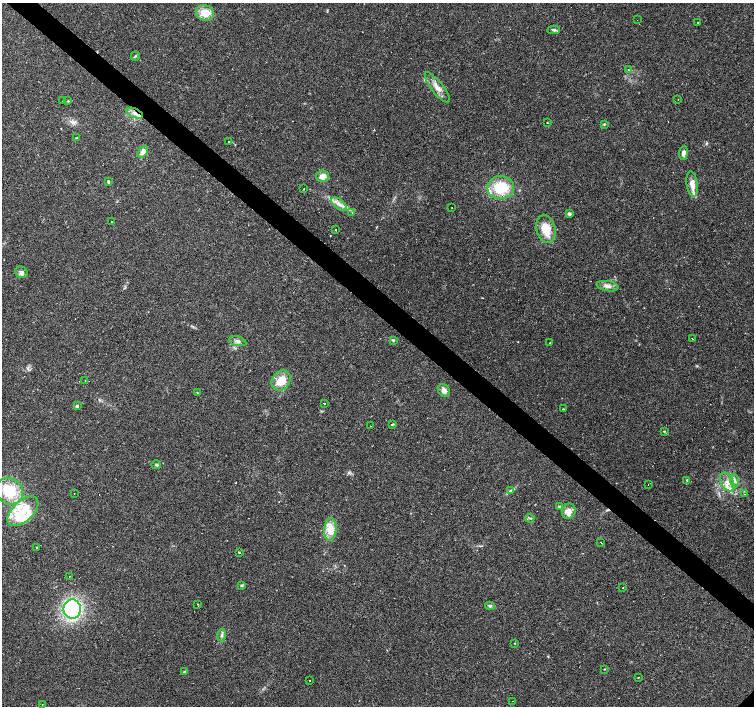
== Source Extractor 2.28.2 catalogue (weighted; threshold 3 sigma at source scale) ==
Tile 11 of 4 x 4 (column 3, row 3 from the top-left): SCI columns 3005-4507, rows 1570-2977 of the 6010 x 6019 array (HDU 1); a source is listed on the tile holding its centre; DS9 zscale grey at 2 x 2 block average (1 PNG px = mean of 2 x 2 image px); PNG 756 x 708 px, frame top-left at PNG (2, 3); each listed source drawn as its Kron ellipse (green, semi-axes under 4 px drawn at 4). Shown black and unused: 4% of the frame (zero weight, under 2 of 3 exposures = <1% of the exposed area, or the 3 px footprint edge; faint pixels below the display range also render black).
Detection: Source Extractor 2.28.2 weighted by HDU 2 'WHT'; one run over the whole footprint, this tile lists its part. Background 0.0808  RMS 0.0051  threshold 0.0229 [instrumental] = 3 sigma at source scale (4.5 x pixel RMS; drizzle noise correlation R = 1.50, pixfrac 1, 0.0396/0.0396 arcsec/px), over >= 5 px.
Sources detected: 105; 16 cosmic-ray / hot-pixel residue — neither listed nor drawn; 13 inside a brighter listed object's ellipse — not listed separately; the other 76 listed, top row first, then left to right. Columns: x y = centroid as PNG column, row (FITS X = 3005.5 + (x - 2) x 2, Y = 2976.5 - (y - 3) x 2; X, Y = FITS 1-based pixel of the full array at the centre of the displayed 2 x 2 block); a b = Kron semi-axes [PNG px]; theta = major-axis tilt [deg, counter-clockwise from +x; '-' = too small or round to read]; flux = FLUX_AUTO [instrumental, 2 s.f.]
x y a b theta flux
205 13 9 7 -23 19
637 20 2 2 - 0.59
698 22 2 2 - 0.59
554 30 6 3 -1 2.4
135 56 4 3 - 1.4
628 70 3 2 - 0.75
437 87 19 6 -51 11
678 99 2 2 - 0.41
63 101 2 2 - 0.61
68 101 3 3 - 0.85
135 113 9 4 -24 6.1
547 122 2 2 - 0.55
604 124 3 3 - 1.1
76 138 3 2 - 0.98
229 142 2 2 - 1
143 152 6 4 53 7.9
683 153 7 4 84 5.9
323 176 6 5 - 10
108 182 4 3 - 1.7
692 184 13 5 -82 11
501 188 13 11 -1 37
304 189 2 2 - 0.86
339 204 9 4 -39 6.2
452 208 2 2 - 0.48
352 212 2 2 - 0.65
569 214 4 3 - 2.3
112 222 2 2 - 2.2
546 229 14 9 -75 22
336 230 2 2 - 1.4
21 272 6 5 - 3.5
607 286 11 5 -10 5.9
692 339 3 2 - 0.82
393 340 4 3 - 1.4
238 341 9 4 -16 4
550 343 2 2 - 1.4
85 380 2 2 - 0.44
281 381 11 8 51 22
444 390 6 5 - 5.8
197 393 4 2 - 0.82
324 403 2 2 - 4.6
77 406 4 4 - 2.2
563 409 2 2 - 0.73
392 424 4 2 - 1.1
370 426 2 2 - 0.43
664 431 3 2 - 1.1
156 465 5 3 - 1.6
687 480 3 3 - 1.1
734 481 7 4 -90 2.8
727 482 10 6 -60 8.4
648 485 2 2 - 3.4
9 491 14 12 -39 39
510 491 4 2 - 1.2
74 493 2 2 - 0.36
745 494 2 2 - 0.7
560 507 4 3 - 1.1
23 511 19 10 43 30
569 511 8 6 66 9.4
530 518 4 2 - 1.3
330 529 11 6 87 18
601 542 2 2 - 4.3
37 548 2 2 - 0.58
239 552 2 2 - 1.1
70 576 2 2 - 1.5
242 585 4 3 - 1.5
623 588 2 2 - 0.76
198 604 3 2 - 0.7
490 606 5 3 - 2
72 609 9 9 - 120
222 635 6 3 87 2.4
515 643 2 2 - 0.73
604 669 3 2 - 0.81
184 672 3 3 - 2.3
638 677 2 2 - 0.82
309 681 2 2 - 0.88
512 701 2 2 - 0.84
42 705 2 2 - 0.44
Overlapping masked pixels (flux is a lower limit): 1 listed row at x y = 135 113
Diffuse or blended objects may show on this block-average render without a row.